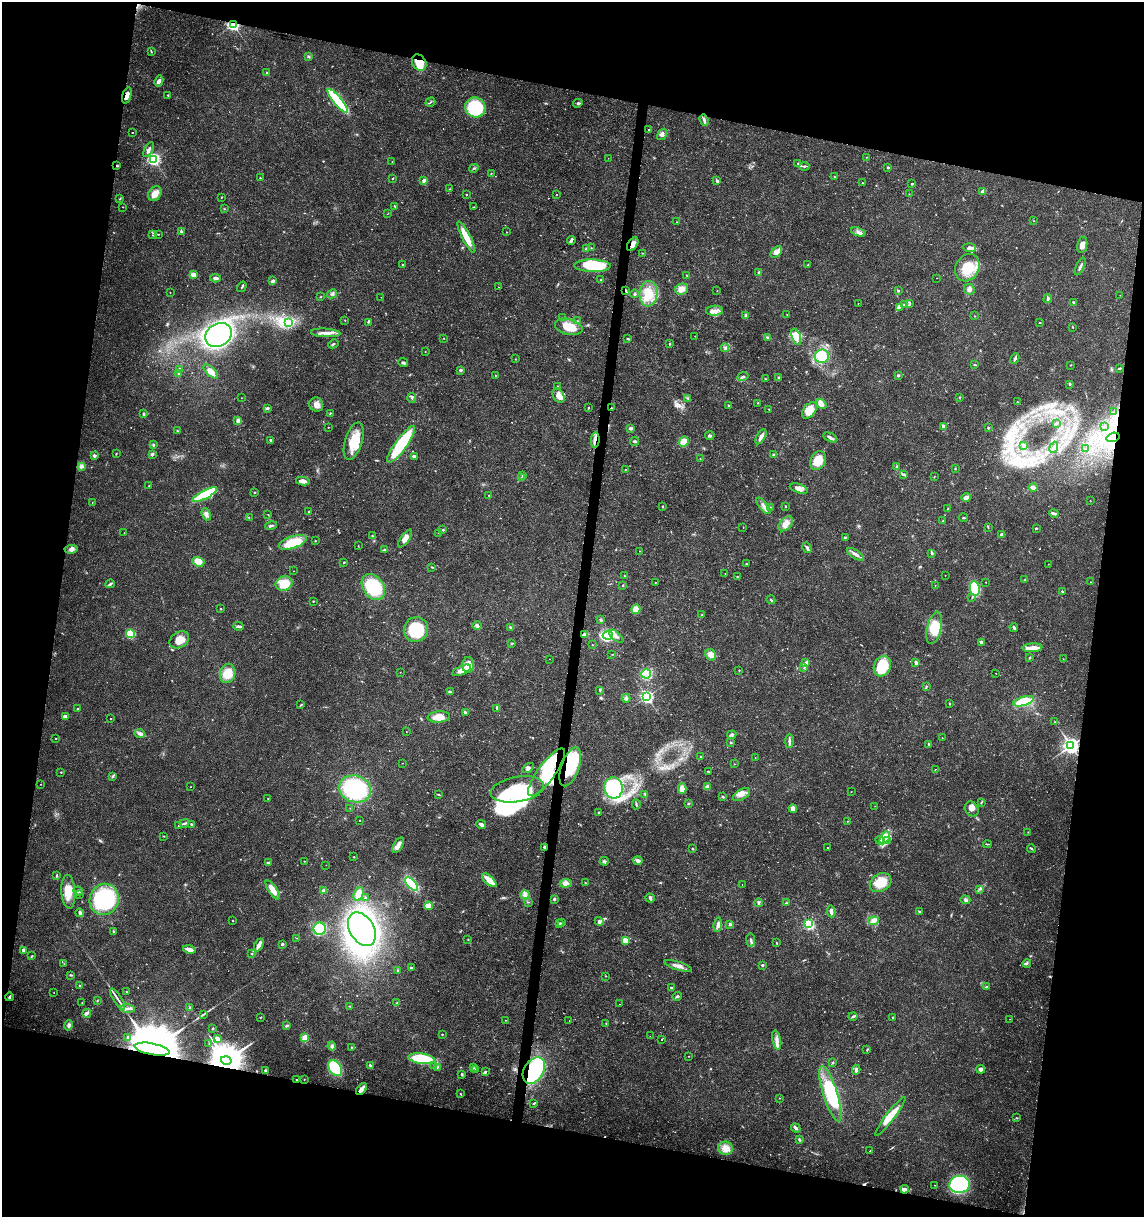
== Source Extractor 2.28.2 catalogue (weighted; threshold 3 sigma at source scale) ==
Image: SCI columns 227-4794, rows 11-4869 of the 5079 x 4871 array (HDU 1 of 3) = the unmasked area's bounding box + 8 px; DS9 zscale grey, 4 x 4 block average (1 PNG px = mean of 4 x 4 image px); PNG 1146 x 1219 px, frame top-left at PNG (2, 2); each listed source drawn as its Kron ellipse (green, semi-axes under 4 px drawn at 4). Shown black and unused: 25% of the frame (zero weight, under 3 of 4 exposures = <1% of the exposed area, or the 3 px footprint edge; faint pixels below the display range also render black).
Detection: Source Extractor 2.28.2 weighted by HDU 2 'WHT'. Background 0.0189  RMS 0.0018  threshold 0.00805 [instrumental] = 3 sigma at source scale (4.5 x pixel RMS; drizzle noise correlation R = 1.50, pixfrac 1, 0.0396/0.0396 arcsec/px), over >= 5 px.
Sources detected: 669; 11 too faint to see at this stretch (4 x 4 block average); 12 inside a brighter object's white glare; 7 cosmic-ray / hot-pixel residue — neither listed nor drawn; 10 coinciding with a brighter row at this scale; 30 inside a brighter listed object's ellipse — not listed separately; of the other 599, all 500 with FLUX_AUTO >= 0.318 (the completeness limit of this list) listed and drawn (99 fainter detections not listed), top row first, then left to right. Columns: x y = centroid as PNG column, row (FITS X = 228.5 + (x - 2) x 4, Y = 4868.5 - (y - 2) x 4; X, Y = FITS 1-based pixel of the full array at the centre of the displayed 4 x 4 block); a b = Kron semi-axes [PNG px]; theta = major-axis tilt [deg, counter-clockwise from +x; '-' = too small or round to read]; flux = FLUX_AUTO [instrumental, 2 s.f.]
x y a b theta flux
233 25 2 2 - 260
151 51 2 2 - 0.77
308 56 3 3 - 1.5
419 63 8 6 -59 23
267 73 3 2 - 0.86
159 81 5 3 - 3.9
127 95 8 4 72 5.5
168 95 2 2 - 1.3
338 101 15 4 -50 100
430 102 5 2 - 1.2
578 103 5 3 - 2.1
475 107 10 10 - 68
704 120 6 2 -71 2.4
649 130 2 2 - 1.2
132 132 2 2 - 0.5
662 134 6 4 58 3.1
149 150 8 3 60 4.1
866 157 2 2 - 0.38
608 158 2 2 - 0.6
154 159 2 2 - 250
392 161 2 2 - 0.43
798 163 2 2 - 0.98
117 166 3 2 - 1.4
804 166 5 2 - 1.5
888 167 2 2 - 1.8
474 168 5 2 - 1
491 173 2 2 - 0.48
834 177 2 2 - 0.65
260 178 2 2 - 1.1
392 179 2 2 - 1.1
424 180 3 2 - 3.5
717 181 4 2 - 2.5
863 183 2 2 - 0.66
912 184 2 2 - 1.5
450 189 3 2 - 0.64
983 192 3 3 - 4.2
155 193 8 6 57 9.6
557 194 2 2 - 0.52
909 194 2 2 - 0.33
466 195 2 2 - 1.3
221 197 3 2 - 0.59
120 199 3 2 - 0.7
395 206 3 2 - 0.91
123 207 2 2 - 0.43
474 207 2 2 - 0.61
224 209 3 2 - 0.56
387 214 2 2 - 0.34
1034 221 2 2 - 0.44
677 222 2 2 - 0.5
181 231 3 2 - 2.2
507 232 2 2 - 0.46
858 232 7 3 -20 3.6
158 234 3 2 - 0.6
152 235 2 2 - 0.78
466 237 17 4 -63 20
571 240 4 2 - 4.1
633 244 7 4 54 5.6
1082 245 8 5 80 6.2
591 248 2 2 - 1.1
970 248 6 4 -4 4
586 249 3 2 - 1.4
776 252 7 4 45 8
642 253 2 2 - 0.48
402 265 2 2 - 1.9
808 265 2 2 - 1.1
593 266 18 6 -1 64
1080 266 9 2 66 2.9
967 268 14 11 58 29
759 272 2 2 - 7.1
193 274 2 2 - 26
687 275 2 2 - 0.98
216 278 5 2 - 2.8
937 278 2 2 - 0.45
601 280 2 2 - 0.7
273 281 3 2 - 3.9
242 287 5 2 - 1.3
498 287 2 2 - 0.43
682 289 6 5 - 10
969 289 6 5 - 3.7
626 291 2 2 - 0.88
717 291 2 2 - 0.43
898 291 2 2 - 1.4
170 293 2 2 - 0.34
332 294 5 3 - 2.4
634 294 4 2 - 1.6
649 294 13 9 83 23
1120 295 2 2 - 0.44
321 297 2 2 - 0.48
381 297 2 2 - 0.34
1048 299 4 3 - 1.9
1073 302 3 2 - 0.9
858 303 2 2 - 0.52
910 303 2 2 - 0.9
904 305 3 3 - 2.1
899 307 4 2 - 1.7
714 311 8 5 3 6.8
746 315 2 2 - 8.2
787 315 2 2 - 0.35
974 316 2 2 - 0.36
562 318 2 2 - 0.48
345 320 2 2 - 0.7
578 321 2 2 - 0.81
368 322 2 2 - 1.1
1040 322 2 2 - 0.8
288 323 4 2 - 2.6
569 327 14 8 -15 23
1073 327 3 2 - 0.61
326 333 15 3 -3 7.2
218 335 14 11 29 430
695 336 2 2 - 0.52
768 337 3 2 - 1.1
796 337 9 4 -72 8
443 338 2 2 - 0.82
628 339 3 2 - 1.3
333 344 5 2 - 1.1
669 344 3 2 - 0.76
725 348 4 2 - 1.8
425 352 2 2 - 0.42
822 356 7 6 - 26
1015 358 5 2 - 3
515 359 2 2 - 0.42
403 363 5 3 - 2.1
975 365 3 2 - 0.84
1070 365 2 2 - 0.47
1119 368 3 2 - 0.99
179 369 2 2 - 0.73
460 370 2 2 - 6.9
211 371 9 4 -45 11
179 373 4 2 - 1.8
495 375 2 2 - 0.52
898 375 3 2 - 2
743 377 6 2 23 2.3
778 377 2 2 - 1.1
765 379 2 2 - 0.78
1070 384 2 2 - 1.3
558 386 2 2 - 0.6
559 396 8 5 -61 11
960 397 2 2 - 0.62
241 398 2 2 - 0.34
412 398 5 2 - 1.5
687 398 4 2 - 1.4
1017 402 2 2 - 0.67
758 403 2 2 - 0.45
821 404 6 3 -43 8.9
316 405 7 6 - 7.6
729 406 3 2 - 1.2
268 408 3 3 - 2.1
588 408 2 2 - 0.71
611 408 2 2 - 0.57
769 409 2 2 - 0.99
809 410 9 6 52 19
1113 412 2 2 - 0.46
330 413 2 2 - 0.62
144 414 3 2 - 1.1
238 421 4 3 - 3.4
1056 423 3 2 - 0.77
943 426 4 2 - 3
328 427 3 2 - 0.52
1104 427 2 2 - 0.51
631 428 3 3 - 2.1
988 428 2 2 - 2.7
177 431 2 2 - 0.84
710 435 5 3 - 1.7
761 437 8 3 59 5.7
830 437 7 2 -28 3.7
1113 437 7 4 15 5.3
271 440 2 2 - 3.4
595 440 8 3 88 5.5
354 441 19 8 73 29
635 441 4 3 - 1.8
684 442 5 4 - 20
401 444 22 6 54 83
153 445 3 2 - 0.99
1024 445 2 2 - 3.5
1054 447 6 2 67 1.6
1086 448 2 2 - 0.33
116 454 2 2 - 0.65
152 454 4 3 - 2.1
774 454 4 2 - 1.6
94 456 2 2 - 11
414 456 4 2 - 2.9
700 459 2 2 - 0.4
818 461 10 7 63 21
81 466 3 3 - 3.9
897 466 3 2 - 1.2
955 468 2 2 - 0.48
625 469 2 2 - 0.48
904 474 4 2 - 1.4
523 475 2 2 - 1.7
934 477 2 2 - 0.61
521 478 2 2 - 0.44
303 481 7 3 -10 7.5
149 486 2 2 - 0.46
799 488 9 4 -17 7.8
1033 488 4 2 - 6
254 493 2 2 - 0.52
205 495 13 4 27 79
489 495 2 2 - 1.2
966 497 5 3 - 4.2
1090 501 2 2 - 0.52
92 502 2 2 - 0.55
662 506 3 2 - 0.93
764 506 10 3 -50 4.7
785 506 2 2 - 0.82
770 507 2 2 - 0.48
947 509 3 2 - 0.72
309 512 2 2 - 0.69
1054 513 5 2 - 3.7
206 514 6 4 -70 5.1
268 514 2 2 - 0.35
249 517 2 2 - 0.4
963 517 4 2 - 0.62
943 521 2 2 - 0.52
786 524 9 5 46 9.6
271 526 6 2 15 2.2
743 527 2 2 - 0.38
988 527 2 2 - 0.68
1036 528 2 2 - 2.9
443 530 2 2 - 1
124 533 2 2 - 0.33
439 533 2 2 - 0.34
1002 534 2 2 - 3.1
372 536 2 2 - 0.73
845 537 4 2 - 1.1
405 538 10 4 54 9.2
315 541 2 2 - 0.63
293 542 14 6 19 29
358 545 2 2 - 0.37
807 548 5 2 - 3.5
71 549 7 3 7 3.3
384 550 3 2 - 1.5
640 551 2 2 - 0.42
932 553 3 2 - 1.8
855 554 10 3 -32 4
198 562 6 4 -18 16
344 562 2 2 - 0.92
747 564 3 2 - 0.69
1048 564 2 2 - 0.36
432 567 3 2 - 0.74
293 571 2 2 - 0.32
725 574 2 2 - 0.52
945 575 2 2 - 0.4
624 576 2 2 - 0.67
737 576 2 2 - 0.49
1025 580 3 2 - 1.9
986 582 2 2 - 0.6
1090 582 2 2 - 0.34
655 583 2 2 - 0.38
110 584 5 2 - 2.4
284 584 8 7 - 20
623 585 2 2 - 0.6
935 585 2 2 - 0.38
373 587 14 10 -53 71
975 589 7 5 -79 49
1062 591 2 2 - 3.3
972 597 2 2 - 0.64
771 600 4 2 - 1.3
313 601 2 2 - 0.59
221 609 2 2 - 2
636 609 5 4 - 9.2
702 614 2 2 - 0.69
601 620 4 3 - 1.6
239 626 5 2 - 2.5
477 626 4 3 - 3
511 627 3 2 - 1.1
934 628 16 7 77 26
1014 628 4 2 - 2.6
416 629 12 12 - 50
131 634 4 4 - 30
585 634 3 2 - 8.6
608 635 5 4 - 78
616 636 9 2 -42 3.7
179 640 10 7 32 14
981 642 4 3 - 2.4
512 643 2 2 - 0.72
592 645 2 2 - 1
1032 648 10 3 4 14
612 654 2 2 - 0.33
711 655 6 5 - 8.1
1030 658 2 2 - 0.67
550 659 2 2 - 0.53
1063 659 2 2 - 0.34
805 662 3 2 - 0.98
916 662 3 2 - 2.8
468 665 8 5 88 13
882 666 10 8 64 40
804 668 2 2 - 0.43
462 670 10 4 23 7.7
739 670 2 2 - 0.53
400 672 2 2 - 0.38
228 673 9 7 73 21
996 673 2 2 - 0.35
646 674 5 4 - 34
926 687 4 2 - 0.93
600 690 3 2 - 1.1
450 692 3 2 - 1.2
647 697 2 2 - 280
626 698 4 4 - 2.4
1024 701 11 4 18 33
950 704 2 2 - 0.78
301 705 4 2 - 0.93
497 708 4 2 - 1.7
78 709 2 2 - 4.1
465 712 3 2 - 1.4
65 716 4 2 - 3.5
439 717 11 5 5 13
111 719 2 2 - 1.2
1055 722 2 2 - 0.94
406 731 2 2 - 0.32
140 733 5 3 - 3.5
732 735 4 3 - 2
56 738 2 2 - 1.4
942 738 2 2 - 0.53
789 741 7 3 90 3.3
731 742 3 2 - 1
929 744 3 2 - 1.2
1071 746 3 3 - 530
701 756 2 2 - 0.55
755 758 2 2 - 0.33
402 763 2 2 - 0.36
734 764 2 2 - 0.34
570 767 20 9 71 58
528 768 6 3 36 2.6
935 769 2 2 - 0.35
708 771 3 2 - 0.82
61 772 2 2 - 1.1
546 772 29 8 54 42
113 776 4 2 - 1.8
40 784 2 2 - 0.35
191 787 2 2 - 0.34
707 787 3 3 - 4.5
613 788 11 9 -80 70
355 789 16 13 -17 100
517 789 27 12 10 77
682 789 5 4 - 9
851 792 2 2 - 0.35
645 794 2 2 - 0.62
439 795 3 2 - 0.64
741 795 9 5 31 6.5
723 797 3 2 - 1.2
268 798 2 2 - 0.36
981 802 4 2 - 0.87
688 803 3 2 - 0.87
636 804 5 2 - 1.4
875 806 2 2 - 0.36
350 808 2 2 - 0.33
793 808 4 3 - 5.6
972 809 8 6 -53 6.9
599 812 3 2 - 0.8
360 820 2 2 - 0.63
847 821 2 2 - 0.66
184 823 5 2 - 1.7
192 824 4 2 - 1.5
481 824 5 2 - 5.7
178 825 2 2 - 0.47
1028 832 2 2 - 0.42
164 836 4 2 - 0.68
885 838 7 4 56 6.8
880 840 4 3 - 2.3
888 841 2 2 - 0.58
987 844 4 2 - 1
398 845 8 4 59 6.1
544 847 4 2 - 2.3
827 847 2 2 - 0.47
1031 848 4 2 - 1.5
693 849 2 2 - 0.78
354 857 2 2 - 0.49
304 861 2 2 - 0.46
604 861 4 3 - 2.3
638 861 4 2 - 5.9
268 863 3 2 - 1.7
326 865 2 2 - 0.39
57 875 3 2 - 1
489 880 9 3 -42 20
566 883 6 4 5 5
586 883 3 2 - 0.72
881 883 11 8 31 23
412 884 8 4 -50 55
742 885 2 2 - 0.65
980 889 2 2 - 0.61
273 890 11 4 -56 11
323 890 3 2 - 2
78 891 5 3 - 2.6
68 892 17 7 -86 17
359 894 7 4 68 14
80 895 2 2 - 0.46
525 895 5 3 - 3.3
365 898 3 2 - 1.2
650 898 5 3 - 1.8
104 899 16 14 64 98
554 899 3 2 - 2
965 900 5 4 - 2.5
528 902 2 2 - 0.51
758 903 4 3 - 1.9
786 903 3 2 - 1.1
428 906 4 3 - 9.3
831 911 6 3 -84 4
920 912 2 2 - 0.78
80 913 4 2 - 3.2
232 920 2 2 - 0.76
599 921 4 4 - 2.7
873 921 5 3 - 3.3
559 923 2 2 - 3.9
561 923 2 2 - 0.36
730 924 2 2 - 6
809 924 2 2 - 160
718 925 7 4 83 4.4
320 929 6 6 - 65
362 929 18 12 -60 230
113 931 2 2 - 0.68
296 938 2 2 - 0.38
468 939 2 2 - 0.36
625 940 2 2 - 28
751 940 6 2 -83 2.2
777 943 4 2 - 0.67
282 944 3 3 - 1.5
259 945 7 3 61 5.4
189 949 6 2 -13 8.5
24 951 3 3 - 1.7
251 953 2 2 - 1.5
32 956 3 2 - 0.9
1027 963 4 2 - 2
64 964 2 2 - 0.41
762 965 2 2 - 4.6
678 966 14 3 -17 5.7
411 968 2 2 - 3.1
398 971 3 2 - 1.4
71 975 3 2 - 1.3
605 976 2 2 - 0.49
80 986 2 2 - 1.8
986 987 3 2 - 1.5
671 988 2 2 - 4.5
126 991 2 2 - 0.67
54 993 2 2 - 0.42
677 996 4 2 - 1.7
9 997 4 2 - 2
118 999 12 2 -56 4.4
97 1001 2 2 - 0.5
82 1003 2 2 - 0.71
397 1003 2 2 - 0.56
620 1004 2 2 - 1.1
350 1006 2 2 - 0.71
190 1008 3 3 - 1.4
128 1009 7 2 -1 3.2
87 1013 4 2 - 5.2
203 1014 3 2 - 0.55
853 1016 4 2 - 1.8
260 1017 2 2 - 0.47
893 1018 3 2 - 1.2
1010 1019 2 2 - 0.41
505 1020 2 2 - 0.32
569 1021 2 2 - 1.7
606 1024 3 2 - 0.64
69 1025 5 3 - 3.2
287 1026 3 2 - 1.3
213 1028 3 2 - 0.93
442 1034 2 2 - 1
650 1036 2 2 - 0.47
128 1037 2 2 - 0.85
305 1038 3 3 - 14
217 1039 4 3 - 3.7
661 1039 2 2 - 0.6
777 1040 9 3 -78 5.6
209 1043 2 2 - 0.37
332 1046 4 3 - 2.4
352 1047 2 2 - 0.79
152 1049 18 5 -11 22000
867 1050 3 2 - 1.1
689 1056 2 2 - 0.34
422 1059 13 5 -8 61
226 1060 5 4 - 2900
832 1062 3 2 - 0.97
370 1065 3 2 - 1.4
434 1066 2 2 - 0.6
437 1067 2 2 - 1
335 1068 8 6 -53 69
474 1068 2 2 - 0.71
981 1069 4 4 - 3.3
266 1070 4 3 - 1.6
475 1070 2 2 - 0.54
534 1070 14 9 58 93
856 1070 5 2 - 3.1
485 1072 3 2 - 1.6
462 1074 4 2 - 1.1
297 1079 2 2 - 1.3
304 1079 2 2 - 0.36
361 1089 7 3 48 7
460 1094 2 2 - 0.71
830 1094 29 7 -73 63
780 1098 2 2 - 0.35
534 1103 3 2 - 1.2
890 1116 24 4 53 18
1016 1118 3 2 - 0.86
796 1128 5 3 - 3.3
799 1140 4 2 - 1.3
725 1148 7 6 - 11
870 1151 2 2 - 0.55
959 1184 10 8 8 150
935 1185 2 2 - 0.44
905 1189 4 3 - 2.7
Overlapping masked pixels (flux is a lower limit): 18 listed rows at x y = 233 25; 419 63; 127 95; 117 166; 633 244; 626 291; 611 408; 1113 437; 595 440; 585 634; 570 767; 546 772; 544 847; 152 1049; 226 1060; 534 1070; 297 1079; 361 1089
Diffuse or blended objects may show on this block-average render without a row.